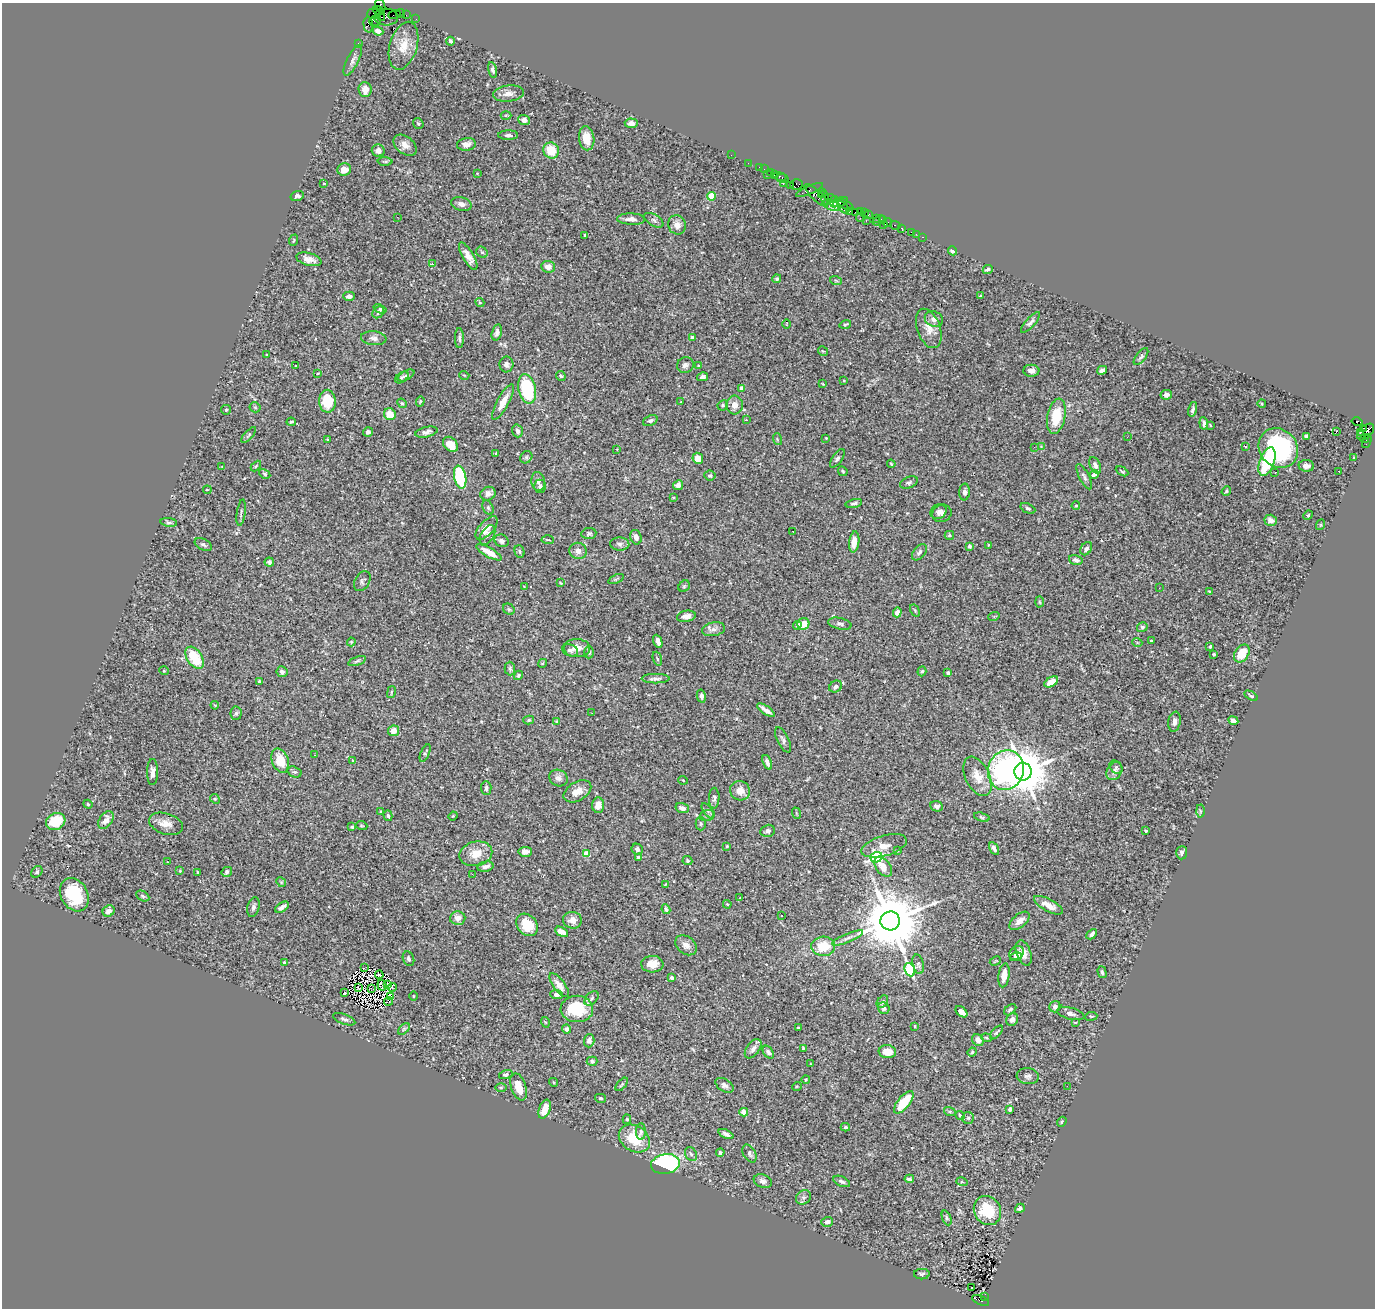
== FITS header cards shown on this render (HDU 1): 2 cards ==
NAXIS1  =                 1373
NAXIS2  =                 1306

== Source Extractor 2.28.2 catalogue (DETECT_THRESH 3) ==
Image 1373 x 1306 px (HDU 1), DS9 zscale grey, 1 PNG px = 1 image px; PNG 1377 x 1310 px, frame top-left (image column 1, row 1306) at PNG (2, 3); each listed source drawn as its Kron ellipse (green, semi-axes under 4 px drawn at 4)
Background 1.27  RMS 0.027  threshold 0.0821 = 3 sigma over >= 5 px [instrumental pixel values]
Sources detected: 456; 2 with non-positive FLUX_AUTO (blend fragments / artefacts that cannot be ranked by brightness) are neither listed nor drawn; the other 454 listed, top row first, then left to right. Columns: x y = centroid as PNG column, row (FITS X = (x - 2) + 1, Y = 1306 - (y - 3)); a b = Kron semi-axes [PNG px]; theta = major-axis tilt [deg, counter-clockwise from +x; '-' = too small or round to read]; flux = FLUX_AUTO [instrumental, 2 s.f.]
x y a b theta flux
380 6 7 4 -68 170
378 11 5 4 - 300
400 13 4 2 - 58
374 14 6 5 - 44
380 15 6 3 -71 990
394 15 6 2 19 48
406 15 2 2 - 17
386 17 12 8 -2 630
416 19 2 2 - 26
375 21 6 5 - 910
368 25 7 5 -87 160
378 31 5 4 - 9.8
450 41 4 4 - 4.4
358 43 3 2 - 42
404 46 24 13 74 33
353 60 17 5 64 8.1
493 70 8 4 -78 4.8
365 90 7 6 - 16
508 93 15 8 7 12
506 115 5 3 - 2.1
524 120 6 5 - 8.9
418 123 6 5 - 2.6
631 123 7 4 -1 8.9
508 135 10 5 0 5
587 138 12 7 -82 25
466 144 9 6 8 12
405 145 13 8 -38 12
551 150 8 7 - 41
378 151 6 6 - 8
731 155 2 2 - 27
385 161 7 3 0 2.4
748 163 2 2 - 27
759 167 2 2 - 39
344 169 7 6 - 17
764 169 2 2 - 17
770 172 4 3 - 120
477 173 3 3 - 1.5
774 174 3 2 - 72
768 175 2 2 - 72
779 176 7 3 -10 91
782 178 7 3 -14 210
324 183 4 2 - 1.4
783 183 2 2 - 40
790 185 3 2 - 94
796 185 6 5 - 110
809 190 14 3 23 120
821 194 4 3 - 110
816 195 15 5 -43 640
297 196 7 5 16 5.7
711 196 4 4 - 61
824 197 9 3 -70 150
830 198 5 3 - 230
834 202 6 3 -87 370
840 202 8 3 24 200
461 204 10 7 -13 9
832 205 9 5 -18 380
845 205 9 2 -29 150
843 208 7 4 -48 160
850 211 3 2 - 36
861 211 3 2 - 38
855 212 2 2 - 53
864 212 3 2 - 66
869 215 3 2 - 60
397 217 2 2 - 42
861 218 4 3 - 130
876 218 3 2 - 66
631 219 14 5 -2 9.9
654 220 11 5 -32 4.9
879 220 6 4 34 120
882 220 3 3 - 32
866 221 3 2 - 170
887 222 5 3 - 160
677 225 10 8 -65 12
883 225 3 2 - 440
895 225 5 3 - 42
902 228 4 3 - 160
911 232 2 2 - 30
916 234 2 2 - 10
585 235 3 3 - 2.6
922 237 3 2 - 23
294 240 6 3 71 1.9
952 251 5 3 - 5.7
482 252 6 5 - 2.7
468 256 15 5 -60 15
309 259 13 6 -15 13
432 264 3 3 - 56
548 267 7 6 - 12
988 269 5 3 - 3.6
777 279 5 4 - 3.7
836 281 6 3 -20 2.2
349 296 6 4 -1 8.7
980 296 3 2 - 1.5
480 302 5 4 - 2.2
380 309 7 3 -22 3.8
378 312 6 5 - 6.5
934 319 9 7 -22 11
1030 322 13 4 48 5.6
787 324 4 3 - 1.3
845 324 6 3 17 2.5
929 328 20 11 -71 22
497 332 8 5 76 6.6
374 338 13 7 -5 8
459 338 10 4 -90 4.6
692 338 4 3 - 11
823 351 5 3 - 1.5
266 355 4 2 - 1.2
1141 357 10 5 51 4.4
506 364 8 7 - 7
685 365 8 7 - 6.7
295 366 3 2 - 1
699 366 4 3 - 3
1102 370 5 4 - 11
1031 371 8 6 -1 11
318 373 4 2 - 1.1
464 375 5 3 - 1.4
406 376 9 4 28 4
561 376 5 4 - 3.2
402 377 7 5 35 3.6
702 377 5 4 - 6.1
844 380 4 3 - 1.5
823 384 3 2 - 1.4
742 388 4 4 - 9.3
527 389 15 8 -78 120
1166 395 6 4 9 7.1
327 401 11 8 -88 64
420 401 5 4 - 2.3
503 402 20 6 61 20
681 402 2 2 - 1.1
402 403 5 4 - 2.4
1262 404 4 3 - 1.7
723 405 5 5 - 2.7
735 405 9 8 - 13
255 407 5 5 - 2.6
1193 409 7 4 74 5
226 410 5 4 - 2.1
390 414 6 5 - 26
1056 416 18 9 79 55
746 420 3 2 - 3.5
650 421 8 5 22 5.9
291 422 4 3 - 2.6
1357 422 5 3 - 230
1204 423 6 3 -83 6.3
1211 425 3 2 - 2
1363 428 3 3 - 250
518 431 6 5 - 6.6
368 432 5 4 - 4.9
426 432 11 5 12 7.5
1336 432 2 2 - 25
1360 432 3 3 - 82
1366 432 10 6 44 1100
249 435 10 4 47 3.2
1307 436 4 3 - 4.1
1127 437 3 2 - 2.1
826 438 3 2 - 1.5
328 439 3 2 - 1.3
777 439 6 3 -72 2
1365 439 4 2 - 150
1367 441 7 3 70 190
450 444 8 6 -44 27
1041 446 2 2 - 1.3
1034 447 2 2 - 3.9
1245 447 3 2 - 2.4
1278 448 21 18 -45 230
617 449 3 3 - 1.2
496 453 3 3 - 1.6
526 457 7 5 47 3.8
698 458 5 5 - 17
837 458 10 5 56 4.7
1354 458 4 3 - 1.7
1267 462 15 7 70 120
891 464 4 3 - 1.9
1095 465 9 5 -65 6.4
256 466 6 3 45 2.1
1306 466 8 5 -5 8
222 467 4 4 - 1.5
843 471 5 4 - 2.3
1122 471 7 3 -28 2.5
1339 471 2 2 - 1.3
1275 472 3 2 - 2.1
265 474 6 4 -30 2.7
1094 474 4 3 - 4.9
710 476 5 5 - 3.6
460 477 11 6 -79 130
1084 477 14 5 -63 5.5
538 481 9 7 -81 6.8
909 482 9 5 23 4.6
678 485 5 4 - 8.8
540 486 6 6 - 4.1
207 490 4 3 - 2
1226 491 5 4 - 2.6
965 492 8 5 86 6.9
488 494 8 6 26 9.7
673 498 3 2 - 1.4
854 503 8 4 13 4.2
1076 506 4 3 - 1.9
488 507 7 5 -63 3.6
1028 508 8 4 -25 3.3
939 511 8 7 - 6
241 513 13 2 81 3.3
942 513 10 8 25 7.5
1308 515 5 4 - 2.2
1271 520 6 5 - 13
169 522 8 3 -8 3.3
1320 525 5 3 - 1.5
487 528 14 7 48 16
793 531 2 2 - 1.6
589 533 7 5 8 3.4
487 535 10 6 57 6.7
949 535 4 3 - 2.2
636 537 7 5 -74 7.5
548 540 6 3 -2 1.7
501 541 7 6 - 6.4
854 542 10 5 83 16
620 544 9 6 -4 6.2
203 545 9 5 -27 4.2
989 545 3 3 - 1.7
969 546 4 3 - 4.6
1086 549 7 5 57 5.5
520 551 6 5 - 3.1
578 551 8 8 - 9.1
489 552 14 4 -30 21
919 552 9 6 50 5.5
1076 560 7 4 -16 5.3
269 562 4 4 - 5
616 579 8 3 23 2.5
362 581 10 7 59 5.4
561 583 4 2 - 1.4
524 586 4 4 - 1.4
684 586 6 5 - 2.6
1159 588 3 2 - 2.6
1209 591 4 2 - 1.3
1040 602 5 3 - 2.1
509 609 6 5 - 2.9
915 611 6 3 -59 2
897 612 5 4 - 11
686 616 9 5 9 12
994 616 5 3 - 2
803 624 6 5 - 24
840 624 12 5 -12 5.9
797 625 4 4 - 5.1
1142 627 5 5 - 3.6
713 629 12 6 10 8.3
658 641 7 4 -68 10
1151 641 3 2 - 1.6
351 642 4 4 - 1.8
1137 642 5 3 - 1.6
1210 646 3 3 - 2.7
577 648 13 9 -1 18
570 650 8 6 -22 5.8
589 652 6 4 88 3.5
1242 653 10 7 55 37
1214 654 3 2 - 1.9
195 658 12 7 -56 70
657 659 7 4 -70 2.8
357 661 9 3 20 3.1
542 663 4 4 - 2.1
510 668 7 5 -89 3.9
164 671 5 3 - 1.4
922 671 5 4 - 2.5
282 672 5 5 - 5.6
948 673 4 4 - 2.9
518 675 5 4 - 2.7
656 679 14 4 0 6.2
259 681 4 4 - 2.5
1051 682 7 4 32 19
836 687 7 5 32 6.6
391 692 6 2 77 1.7
701 696 6 4 -77 5.2
1251 696 7 3 -30 2.7
215 705 4 3 - 1.6
766 710 10 3 -34 9.9
236 713 7 5 86 3.9
592 713 3 2 - 3.2
529 720 5 4 - 3.1
557 721 3 3 - 2.4
1233 721 5 4 - 7.5
1174 722 10 6 80 9
394 731 5 5 - 15
783 740 14 5 -64 6.2
425 753 9 4 66 3.1
314 755 2 2 - 1.5
353 760 4 3 - 2
280 761 12 8 -68 38
767 762 8 4 -68 7.4
1116 767 7 5 -50 3.9
1006 770 20 18 72 340
1114 771 10 7 59 7.7
153 772 13 5 89 9.2
294 772 7 5 -18 3.4
1023 772 9 8 - 8400
978 776 21 12 -65 27
558 778 9 8 - 8.1
683 780 5 3 - 1.3
486 788 7 5 -85 4.4
577 791 15 9 30 18
740 791 10 9 - 19
714 798 10 5 87 5.1
215 799 5 4 - 2.1
88 804 4 4 - 1.9
598 805 7 6 - 20
936 806 6 5 - 5.3
682 808 7 5 -18 9.1
708 811 9 4 -55 3.9
1200 811 6 4 -89 2.7
380 812 4 4 - 1.9
796 813 6 3 -72 1.8
388 816 5 4 - 3.4
453 816 4 4 - 1.9
707 816 8 5 17 4.5
982 817 8 4 -17 2.9
106 820 10 6 55 13
56 821 10 8 27 49
701 823 7 5 -88 3.4
166 824 17 10 -18 19
362 826 5 3 - 1.7
352 827 4 3 - 2.1
768 831 7 6 - 5.9
1146 831 3 3 - 2.3
727 846 3 2 - 1.7
884 846 23 10 16 18
637 849 6 5 - 6.6
994 849 7 4 -60 5.9
898 851 2 2 - 1.3
525 852 6 5 - 9.5
1182 853 6 5 - 5.1
476 854 16 12 13 27
586 854 4 4 - 40
876 857 6 5 - 300
638 858 4 3 - 12
687 861 5 4 - 2
167 862 3 2 - 3.9
485 867 8 5 12 8.2
883 867 11 7 -54 16
180 871 3 2 - 1.3
37 872 6 5 - 3.1
198 872 3 2 - 1.7
227 872 5 4 - 4.8
472 874 3 2 - 5.9
281 882 5 4 - 2.3
665 885 4 3 - 1.6
74 895 18 13 -61 81
143 896 7 5 -28 3.8
740 898 3 2 - 1.1
727 904 4 3 - 1.8
1048 905 16 6 -28 16
253 907 10 6 74 6
282 907 8 4 33 6.8
666 909 5 4 - 4.2
109 911 6 5 - 8.6
781 915 3 2 - 3.2
458 918 7 6 - 11
572 920 9 8 - 12
890 921 10 9 - 17000
1019 921 12 6 40 17
527 925 12 9 -50 40
562 932 7 4 -30 16
1092 934 6 4 46 7.5
847 938 17 4 23 8.1
686 945 12 8 -38 12
823 946 12 9 3 42
1017 953 8 6 43 9.3
1024 953 13 7 -70 15
1016 957 6 4 17 4.4
408 959 7 5 -69 4.4
995 961 6 3 26 1.9
284 962 4 4 - 5.6
652 964 11 8 2 25
918 964 10 5 -77 4.8
364 968 3 2 - 1.8
910 970 7 5 -67 170
1102 972 6 4 -74 3.4
379 975 4 2 - 2.8
1004 975 12 5 82 20
672 978 3 3 - 8.4
382 985 5 3 - 0.09
388 985 4 2 - 1.3
559 985 14 5 -52 15
392 987 4 2 - 0.3
358 988 4 2 - 1.2
371 988 3 2 - 2.3
344 992 4 3 - 48
556 995 6 4 -4 5.1
413 996 4 3 - 1.2
391 997 3 3 - 2
592 998 8 5 46 4.6
388 1001 4 2 - 1
882 1002 7 5 53 4.4
1055 1007 6 5 - 6.7
884 1008 6 5 - 6.4
577 1009 16 13 -1 76
1010 1010 7 4 39 3.8
961 1012 7 4 -41 15
1071 1014 14 6 -14 7.3
1091 1016 6 3 7 1.7
344 1019 11 5 -21 5.5
1012 1019 6 6 - 7.5
545 1022 5 3 - 1.6
1075 1022 3 3 - 2.4
915 1026 3 2 - 1.3
798 1027 3 2 - 1.3
404 1029 7 4 45 3.1
567 1029 4 4 - 6.7
997 1032 8 3 49 3
986 1038 5 4 - 2.5
978 1040 6 5 - 13
589 1041 7 5 87 7.1
803 1048 4 3 - 2
753 1049 11 6 53 9.2
768 1052 7 4 -56 5.5
887 1052 9 6 -6 23
972 1052 5 4 - 2.1
592 1061 5 4 - 3
811 1064 4 2 - 1.3
506 1075 7 4 16 4.1
1028 1076 11 8 -5 7.6
806 1079 4 3 - 1.4
554 1082 4 4 - 2
622 1084 8 3 50 2.6
724 1085 10 6 -32 6.6
797 1086 5 3 - 1.7
1067 1086 2 2 - 4.4
501 1087 5 3 - 2.2
519 1087 14 7 -72 25
600 1098 5 4 - 2.6
904 1102 14 6 51 56
545 1109 10 5 70 22
1010 1109 4 3 - 5.5
744 1112 4 4 - 40
950 1112 6 4 -18 2.8
960 1115 5 4 - 3.3
968 1118 6 6 - 3.6
627 1119 5 4 - 2.5
1062 1122 5 4 - 2.7
845 1127 4 3 - 3.4
641 1132 8 5 -90 4
726 1134 8 4 -24 6.7
634 1139 16 12 -32 60
720 1153 4 4 - 4
691 1154 7 5 -61 4.8
749 1154 10 6 -61 6
665 1164 14 10 10 230
909 1179 5 4 - 4.4
763 1181 9 6 -22 7.8
842 1181 9 5 -24 5.3
962 1182 5 3 - 2.1
803 1197 8 6 42 5.8
1020 1208 5 4 - 4.9
987 1211 15 13 -58 72
947 1218 8 4 -68 3.4
827 1222 6 5 - 7
922 1274 8 5 0 4.1
972 1287 3 2 - 4.5
984 1296 4 3 - 70
981 1300 9 4 -24 650
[2 non-positive-flux detections neither listed nor drawn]